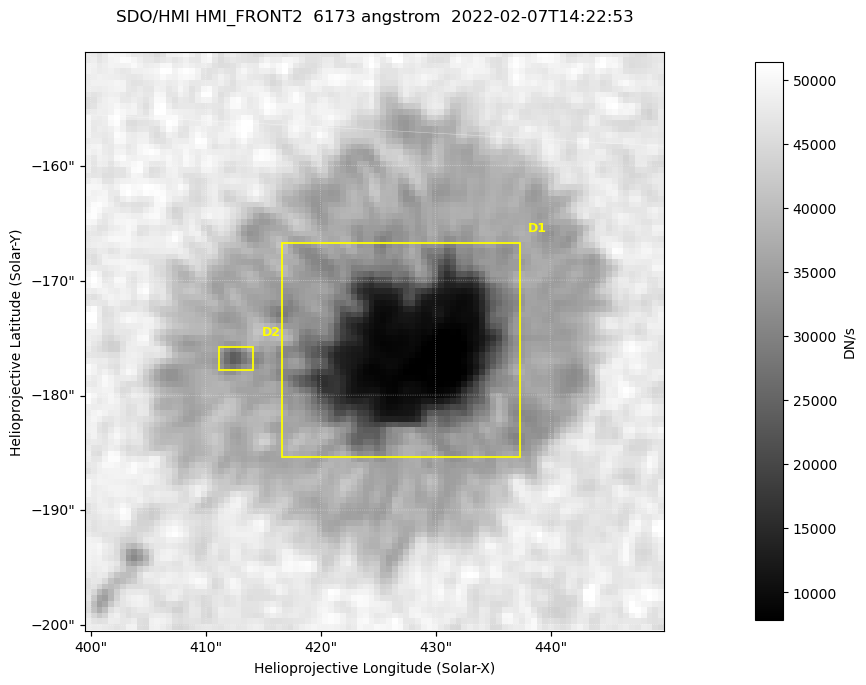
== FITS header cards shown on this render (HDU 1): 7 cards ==
TELESCOP= 'SDO/HMI '           / Telescope
INSTRUME= 'HMI_FRONT2'         / For HMI: HMI_SIDE1, HMI_FRONT2, or HMI_COMBINED
WAVELNTH=                6173. / [angstrom] Wavelength
DATE-OBS= '2022-02-07T14:22:53.600' / [ISO] Observation date {DATE__OBS}
CTYPE1  = 'HPLN-TAN'           / CTYPE1: HPLN
CTYPE2  = 'HPLT-TAN'           / CTYPE2: HPLT
BUNIT   = 'DN/s    '           / Physical Units

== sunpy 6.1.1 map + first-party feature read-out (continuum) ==
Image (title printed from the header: SDO/HMI HMI_FRONT2  6173 angstrom  2022-02-07T14:22:53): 100 x 100 px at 0.504 arcsec/px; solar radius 973 arcsec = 1931 px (partial field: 0.1% of the solar disc is inside the frame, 100% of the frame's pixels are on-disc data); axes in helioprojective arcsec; data unit DN/s (BUNIT, on the colour bar)
Orientation: roll -0.0702 deg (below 1 deg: not rotated)
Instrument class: CONTINUUM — white-light / continuum photospheric image (CONTENT/OBS_TYPE)
Dark features (sunspots / pores): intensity divided by the frame's on-disc median (partial field: no limb-darkening profile); reference = the frame's on-disc median (the 8%-of-disc-diameter window exceeds this field); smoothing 3 px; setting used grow <= 0.7, no closing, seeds <= 0.7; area >= 9 px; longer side >= 3 px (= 1.5 arcsec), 3 px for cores <= 0.7; partial field; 2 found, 2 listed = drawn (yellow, D1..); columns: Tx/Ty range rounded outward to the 2 arcsec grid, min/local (2 s.f., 1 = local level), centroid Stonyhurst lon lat
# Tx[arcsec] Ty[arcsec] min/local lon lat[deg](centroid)
D1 416..438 -186..-166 0.15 +27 -16
D2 410..414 -178..-176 0.58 +26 -16